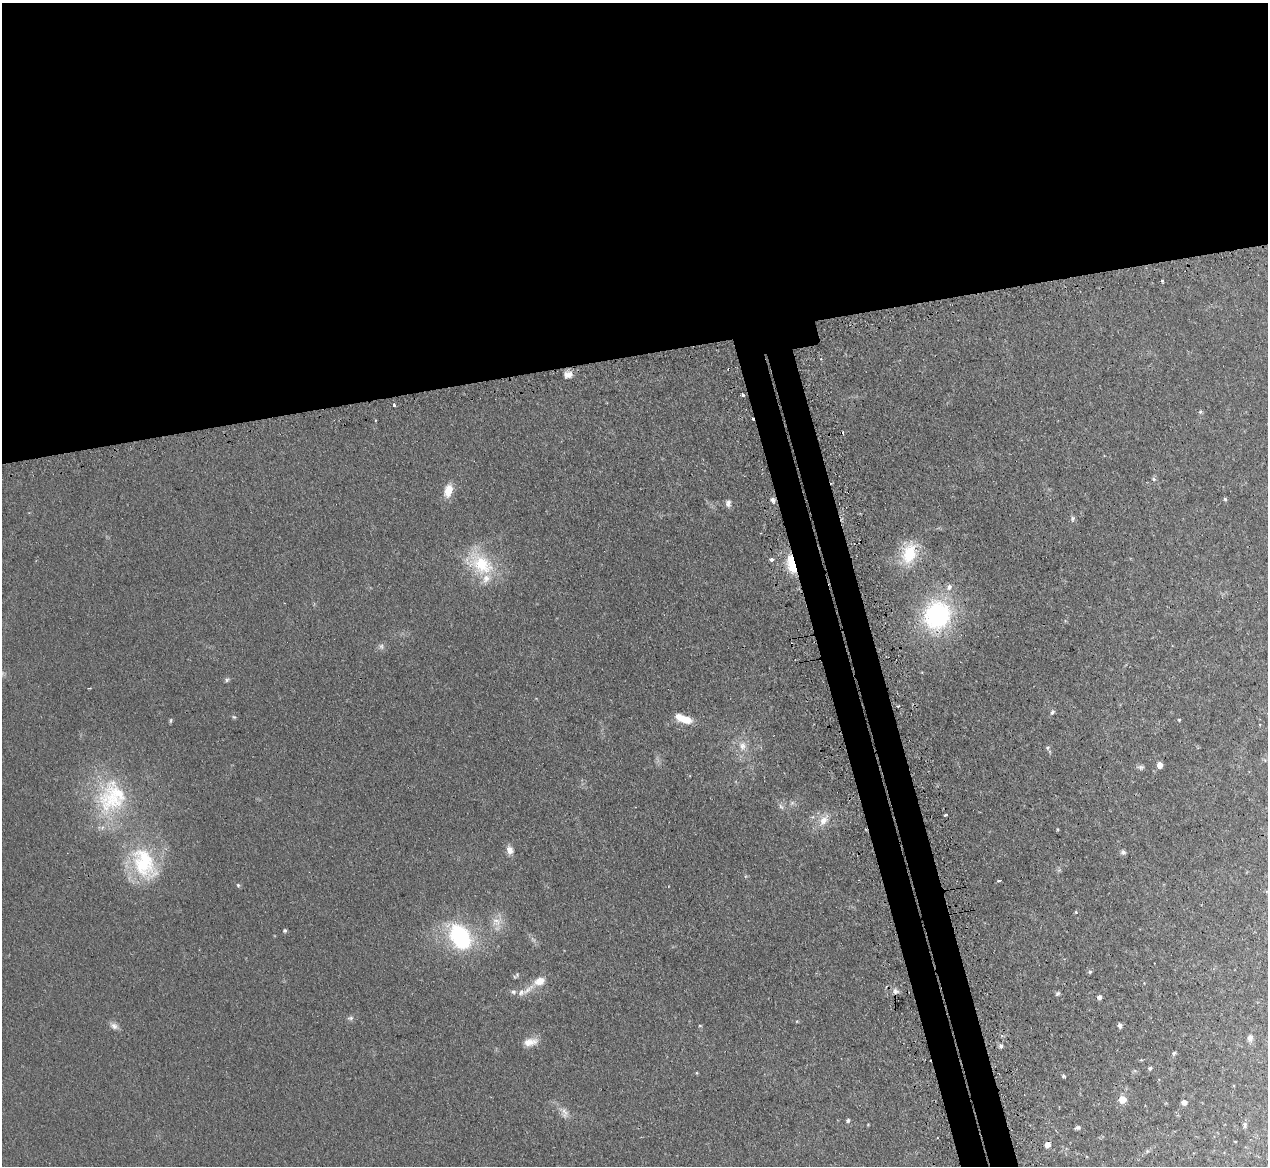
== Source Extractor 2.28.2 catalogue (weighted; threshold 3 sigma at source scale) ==
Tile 2 of 4 x 4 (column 2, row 1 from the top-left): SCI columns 1301-2566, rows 3657-4820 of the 5131 x 5103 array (HDU 1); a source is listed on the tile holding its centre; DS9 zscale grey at full resolution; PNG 1270 x 1168 px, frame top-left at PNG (2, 3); no overlay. Shown black and unused: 33% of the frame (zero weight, under 2 of 3 exposures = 4% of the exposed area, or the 3 px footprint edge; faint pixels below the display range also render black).
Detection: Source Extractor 2.28.2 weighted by HDU 2 'WHT'; one run over the whole footprint, this tile lists its part. Background 0.0864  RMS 0.0083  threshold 0.0374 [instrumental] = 3 sigma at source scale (4.5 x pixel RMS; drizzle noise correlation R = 1.50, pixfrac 1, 0.05/0.05 arcsec/px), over >= 5 px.
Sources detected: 72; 5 cosmic-ray / hot-pixel residue — not listed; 3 inside a brighter listed object's ellipse — not listed separately; the other 64 listed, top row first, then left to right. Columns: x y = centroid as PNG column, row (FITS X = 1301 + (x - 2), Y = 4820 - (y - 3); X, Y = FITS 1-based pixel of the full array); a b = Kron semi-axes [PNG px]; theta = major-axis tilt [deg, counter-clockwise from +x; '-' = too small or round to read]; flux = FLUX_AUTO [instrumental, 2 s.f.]
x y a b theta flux
1162 281 3 3 - 0.91
568 375 11 8 21 5.1
743 395 3 3 - 1.9
394 404 3 3 - 1.8
1200 412 5 4 - 1
1154 479 6 5 - 1.4
448 490 15 9 78 11
1225 499 5 4 - 1
772 500 7 6 - 2.2
728 503 10 7 78 3
1073 518 8 5 84 1.6
909 553 29 17 74 28
772 559 3 3 - 13
791 563 20 8 -77 23
482 564 35 24 -34 40
949 587 8 7 - 3.3
937 615 28 25 61 110
381 646 7 6 - 2.1
227 680 6 5 - 1.4
1052 712 6 5 - 2
234 717 5 4 - 0.94
683 719 22 8 -20 12
1179 720 4 4 - 0.75
171 721 7 3 81 1
742 746 13 10 86 7.3
1048 748 6 6 - 1.5
1160 765 5 5 - 5.9
1141 767 8 6 -14 2
113 800 48 36 -5 71
781 806 8 3 -45 1.5
945 815 4 3 - 4.6
823 821 14 11 50 8.6
510 850 9 8 - 5.1
1123 852 7 6 - 1.9
144 863 47 29 -66 63
999 881 4 3 - 1.8
238 885 5 5 - 1.2
1076 912 4 3 - 0.81
497 921 15 9 -44 7.2
285 930 4 4 - 1.3
460 937 30 22 -60 69
1090 972 6 5 - 1.2
539 981 15 10 22 9
895 991 8 7 - 2.7
521 993 10 8 32 4.6
1058 993 6 5 - 1.5
1099 997 5 4 - 2.8
351 1018 7 5 20 1.8
1120 1025 5 3 - 2.4
114 1026 11 7 -41 3.6
700 1026 5 3 - 0.71
1250 1038 9 7 84 3.1
530 1042 19 9 11 7.9
1001 1046 6 5 - 1.9
1174 1053 5 4 - 1.2
1150 1068 5 5 - 1.3
1064 1076 5 4 - 1
1122 1100 7 6 - 9.9
1184 1102 5 5 - 4.2
564 1113 15 7 -77 4.6
848 1120 5 4 - 1.4
1245 1124 8 5 84 1.7
1078 1128 6 4 17 1.7
1048 1145 6 6 - 4.7
Overlapping masked pixels (flux is a lower limit): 1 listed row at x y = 791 563